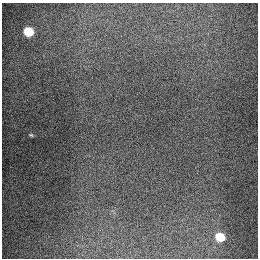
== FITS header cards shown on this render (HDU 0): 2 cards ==
NAXIS1  =                  256
NAXIS2  =                  256

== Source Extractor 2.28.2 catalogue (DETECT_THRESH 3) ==
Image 256 x 256 px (HDU 0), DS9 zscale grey, 1 PNG px = 1 image px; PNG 260 x 260 px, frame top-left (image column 1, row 256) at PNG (2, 3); no overlay
Background 1280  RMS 26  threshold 78.8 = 3 sigma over >= 5 px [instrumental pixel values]
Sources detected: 3; all 3 listed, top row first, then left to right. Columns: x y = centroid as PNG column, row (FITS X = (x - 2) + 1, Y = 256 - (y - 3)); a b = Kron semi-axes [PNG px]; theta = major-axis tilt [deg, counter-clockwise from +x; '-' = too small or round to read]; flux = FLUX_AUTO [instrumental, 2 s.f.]
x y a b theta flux
28 32 6 6 - 78000
31 135 5 4 - 2000
220 237 6 6 - 59000